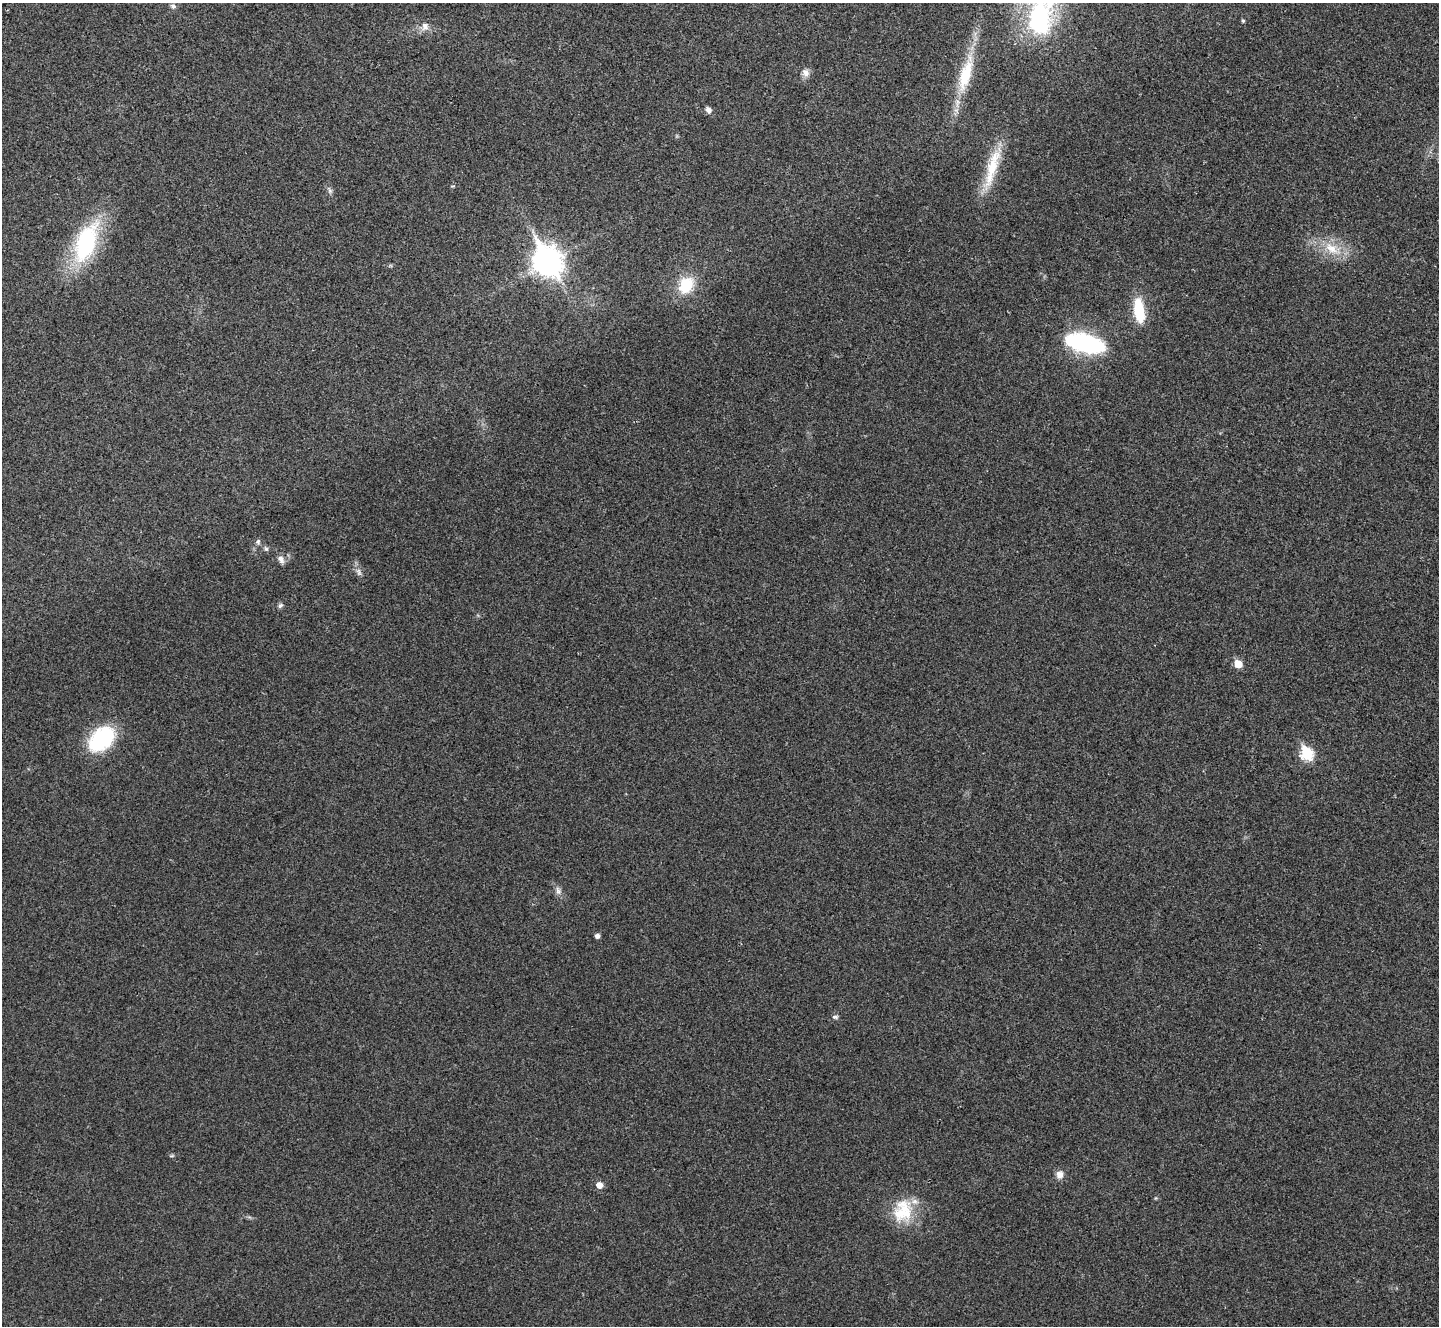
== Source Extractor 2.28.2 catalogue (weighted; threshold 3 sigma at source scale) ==
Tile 10 of 4 x 4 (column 2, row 3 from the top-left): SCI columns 1450-2886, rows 1485-2808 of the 5767 x 5763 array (HDU 1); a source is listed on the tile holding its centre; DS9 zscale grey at full resolution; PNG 1441 x 1328 px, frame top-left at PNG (2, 3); no overlay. Shown black and unused: <1% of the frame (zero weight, under 3 of 4 exposures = <1% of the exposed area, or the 3 px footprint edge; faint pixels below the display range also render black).
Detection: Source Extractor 2.28.2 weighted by HDU 2 'WHT'; one run over the whole footprint, this tile lists its part. Background 0.0555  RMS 0.0067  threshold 0.0303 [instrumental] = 3 sigma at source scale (4.5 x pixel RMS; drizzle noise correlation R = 1.50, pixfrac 1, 0.05/0.05 arcsec/px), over >= 5 px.
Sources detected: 29; all 29 listed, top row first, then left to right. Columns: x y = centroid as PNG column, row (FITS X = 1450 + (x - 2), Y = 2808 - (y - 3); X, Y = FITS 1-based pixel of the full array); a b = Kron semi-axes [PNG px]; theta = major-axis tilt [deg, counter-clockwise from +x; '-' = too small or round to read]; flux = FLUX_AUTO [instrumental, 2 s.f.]
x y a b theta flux
173 6 8 6 -26 1.8
1040 14 62 34 84 96
1243 21 4 3 - 1.1
425 26 10 8 89 4.4
806 73 11 10 - 3.8
966 74 53 15 74 32
708 110 8 6 -58 2.9
992 168 61 13 74 27
330 191 8 5 -59 1.6
86 243 38 19 70 83
1331 248 24 12 -37 15
548 262 12 9 -60 760
686 285 20 15 58 23
1139 311 26 11 -82 26
1084 343 36 16 -14 89
258 542 8 6 75 1.7
266 549 7 6 - 1.5
281 559 11 7 -61 3.3
359 572 13 7 -66 3
280 605 8 5 48 1.5
1238 664 5 5 - 14
102 739 29 19 42 53
1307 754 7 6 - 64
558 891 13 7 -70 3.1
597 936 5 4 - 2.5
835 1017 8 5 0 1.4
1059 1175 10 9 - 4.4
599 1185 7 6 - 5.3
902 1211 32 25 70 27
Isophote crosses this tile's border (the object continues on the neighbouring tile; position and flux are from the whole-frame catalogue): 1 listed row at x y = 1040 14